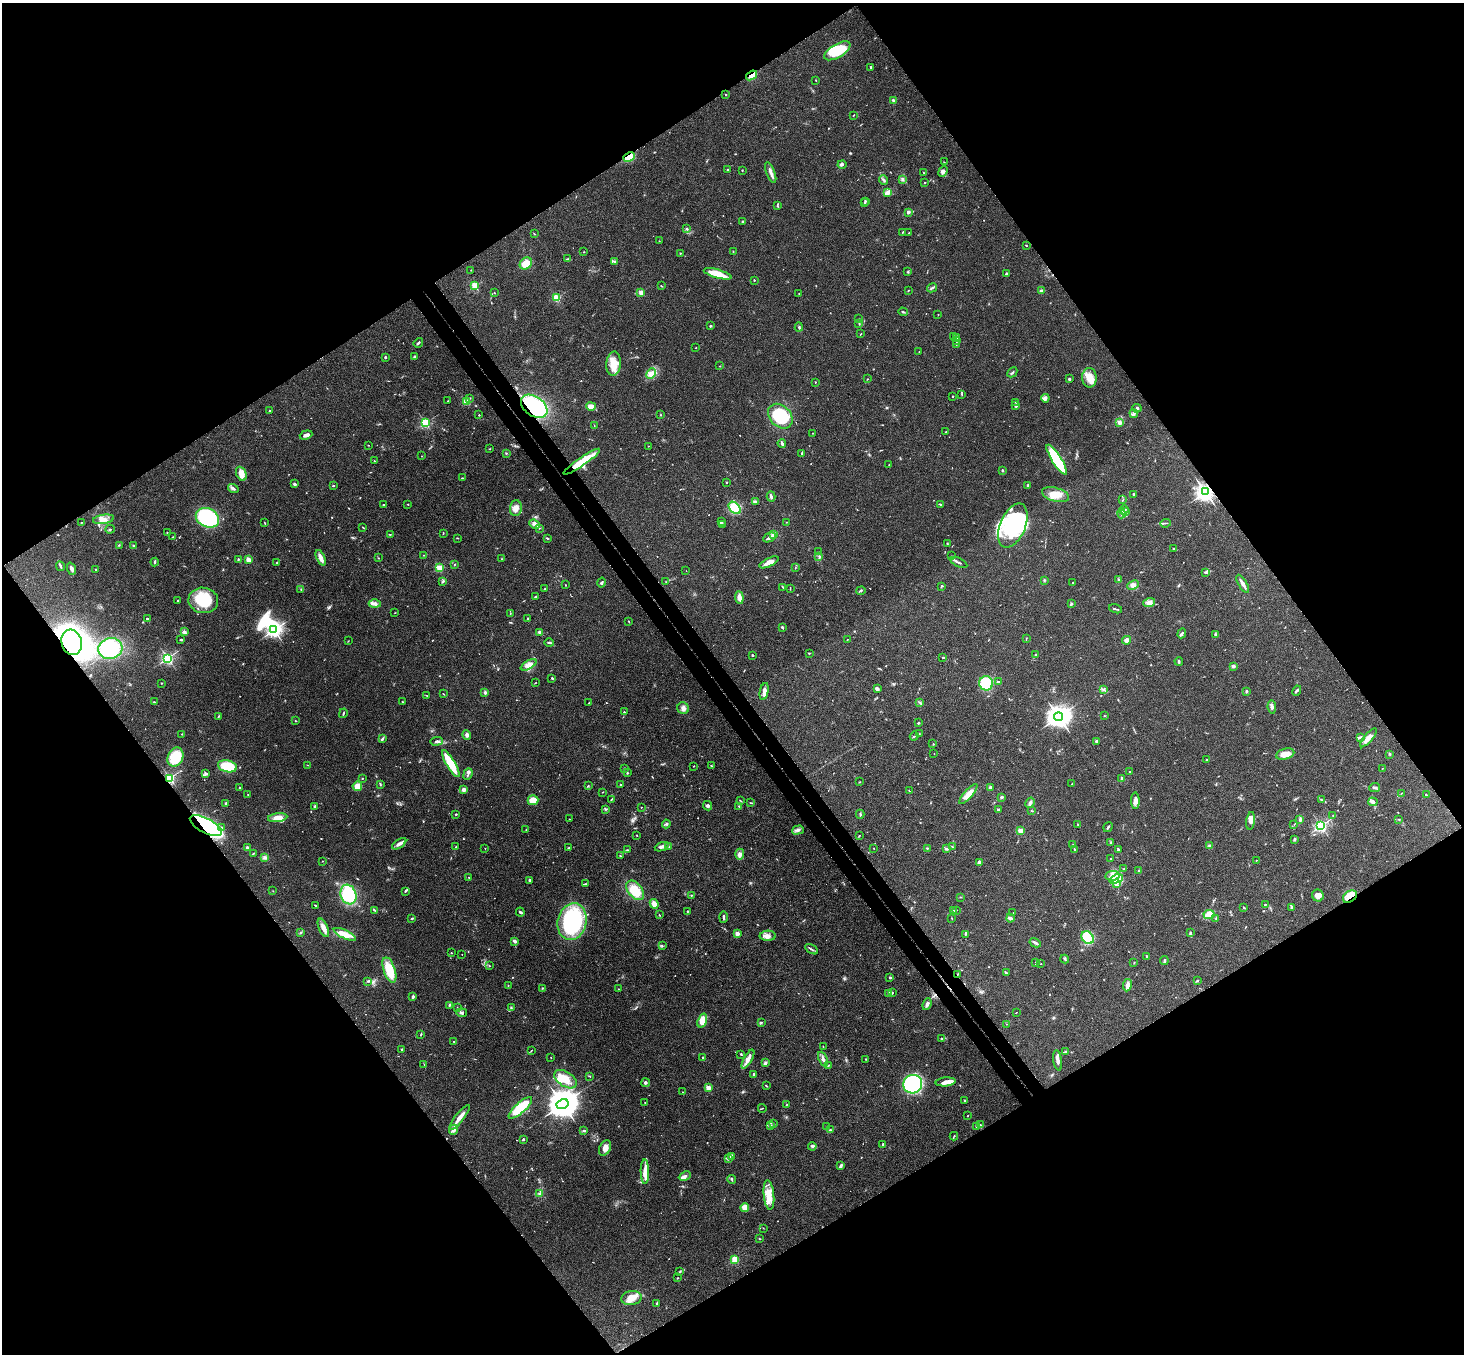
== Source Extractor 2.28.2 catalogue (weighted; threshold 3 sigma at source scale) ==
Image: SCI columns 53-5898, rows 331-5735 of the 5948 x 5929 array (HDU 1 of 3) = the unmasked area's bounding box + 8 px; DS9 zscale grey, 4 x 4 block average (1 PNG px = mean of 4 x 4 image px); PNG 1466 x 1356 px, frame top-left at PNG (2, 3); each listed source drawn as its Kron ellipse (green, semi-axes under 4 px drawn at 4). Shown black and unused: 50% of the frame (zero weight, under 3 of 4 exposures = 6% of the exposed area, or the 3 px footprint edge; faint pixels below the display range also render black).
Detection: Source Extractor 2.28.2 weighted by HDU 2 'WHT'. Background 0.167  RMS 0.0073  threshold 0.0327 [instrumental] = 3 sigma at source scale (4.5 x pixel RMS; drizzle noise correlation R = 1.50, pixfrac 1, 0.05/0.05 arcsec/px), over >= 5 px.
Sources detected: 796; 7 too faint to see at this stretch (4 x 4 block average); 9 inside a brighter object's white glare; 3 cosmic-ray / hot-pixel residue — neither listed nor drawn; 19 coinciding with a brighter row at this scale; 55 inside a brighter listed object's ellipse — not listed separately; of the other 703, all 500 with FLUX_AUTO >= 1.67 (the completeness limit of this list) listed and drawn (203 fainter detections not listed), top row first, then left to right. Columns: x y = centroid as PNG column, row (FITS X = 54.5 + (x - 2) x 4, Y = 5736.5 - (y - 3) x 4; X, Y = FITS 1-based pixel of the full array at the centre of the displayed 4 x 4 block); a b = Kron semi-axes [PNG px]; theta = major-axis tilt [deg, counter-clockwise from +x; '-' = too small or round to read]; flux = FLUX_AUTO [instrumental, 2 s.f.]
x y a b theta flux
837 51 15 6 30 170
871 67 3 2 - 9.1
752 75 6 3 37 34
816 80 2 2 - 2.1
726 95 2 2 - 7.5
893 100 3 2 - 9.3
853 115 3 2 - 3.4
629 157 6 4 27 71
944 162 2 2 - 2
842 165 4 3 - 7.6
727 170 2 2 - 3.8
742 170 2 2 - 1.9
943 171 6 4 69 14
771 172 11 3 -69 19
924 173 2 2 - 2
902 179 3 2 - 11
884 180 5 2 - 6.9
925 182 2 2 - 7.8
888 192 4 3 - 19
865 201 3 2 - 4.2
864 203 2 2 - 4.1
777 206 2 2 - 2.7
908 212 2 2 - 48
742 222 2 2 - 3.9
687 229 3 2 - 4.7
902 233 2 2 - 2
909 233 2 2 - 2.6
534 234 2 2 - 2
659 241 2 2 - 1.9
1027 246 2 2 - 2.1
733 251 2 2 - 2
584 252 2 2 - 5.2
680 253 2 2 - 3.2
567 259 4 2 - 5.1
614 262 2 2 - 4.2
526 263 7 5 40 66
471 270 2 2 - 2
908 272 3 2 - 4
717 274 14 4 -15 78
1006 274 3 2 - 4.9
754 280 2 2 - 7.3
475 285 2 2 - 300
661 286 2 2 - 2.7
932 288 5 2 - 7.5
908 290 2 2 - 1.8
1041 291 3 3 - 7.3
494 293 2 2 - 1.9
641 293 2 2 - 120
799 294 2 2 - 2.1
557 298 2 2 - 310
903 312 5 2 - 4.7
938 314 2 2 - 2
859 319 2 2 - 1.8
859 323 2 2 - 1.8
710 326 2 2 - 5
799 327 4 2 - 7.2
861 334 3 2 - 2.1
954 336 2 2 - 2
956 337 2 2 - 2.6
957 340 2 2 - 3.2
418 343 5 2 - 7.6
956 344 3 2 - 2.6
696 348 2 2 - 4.5
919 351 2 2 - 1.7
385 357 2 2 - 20
415 357 3 2 - 6.1
614 364 12 7 85 66
720 366 2 2 - 2.3
1012 372 6 2 44 6.8
651 374 5 4 - 19
1089 378 9 7 -88 47
868 379 2 2 - 1.9
1069 379 2 2 - 28
815 382 2 2 - 6.7
962 394 2 2 - 2.5
953 396 2 2 - 8.4
469 398 2 2 - 5.5
1045 398 4 4 - 17
448 401 2 2 - 2.1
466 402 2 2 - 160
1015 402 2 2 - 2
534 406 15 9 -36 350
591 406 5 3 - 41
1016 406 2 2 - 34
1137 408 4 3 - 8.7
269 411 2 2 - 4.6
1134 414 4 2 - 6.3
479 415 2 2 - 7.4
660 415 2 2 - 2
780 416 14 10 -46 290
1119 422 4 3 - 16
425 423 2 2 - 530
594 426 2 2 - 1.9
946 432 2 2 - 11
813 433 2 2 - 4.9
306 435 6 3 19 21
782 443 4 2 - 11
368 445 2 2 - 2.1
648 446 2 2 - 1.7
490 449 2 2 - 1.9
506 453 2 2 - 2.9
802 453 2 2 - 5.7
422 456 2 2 - 1.8
1057 460 17 5 -58 340
374 461 2 2 - 1.9
582 462 22 4 34 120
889 465 2 2 - 1.9
1003 470 2 2 - 8.4
241 474 7 5 -67 34
462 478 2 2 - 2.3
727 482 2 2 - 2.8
294 484 2 2 - 14
1028 485 2 2 - 8.3
333 486 2 2 - 12
233 488 5 3 - 9.8
1205 492 3 3 - 2600
1134 494 2 2 - 5.1
1056 495 14 6 -17 63
771 497 5 2 - 12
1122 500 2 2 - 2.1
755 502 3 2 - 5.1
408 504 2 2 - 3
940 504 4 2 - 5.2
383 505 2 2 - 2.6
516 508 8 6 86 29
735 508 7 5 -43 140
1124 510 5 2 - 5.5
1126 511 2 2 - 2.7
1121 514 4 2 - 7.5
207 518 12 9 -26 380
103 519 10 4 9 28
82 522 2 2 - 1.7
264 522 2 2 - 1.9
722 522 3 2 - 2.9
787 522 2 2 - 1.7
1166 523 5 2 - 4.4
534 524 5 4 - 18
723 524 2 2 - 2.6
1013 525 23 12 67 240
363 527 3 2 - 3.4
539 528 2 2 - 2.1
110 529 4 2 - 4.4
167 533 2 2 - 2.3
443 533 3 2 - 2.5
390 534 2 2 - 3.2
774 535 2 2 - 160
173 537 3 2 - 2.9
770 537 7 3 26 14
458 538 2 2 - 2
547 538 4 2 - 4.9
947 544 2 2 - 2
119 545 3 2 - 3.4
134 546 3 2 - 5.1
1173 549 2 2 - 2.2
818 551 3 2 - 2.3
424 555 3 2 - 2.6
819 556 3 2 - 3.8
951 556 2 2 - 1.7
321 558 8 3 -67 30
379 558 2 2 - 1.8
238 559 3 2 - 3.8
248 559 4 3 - 22
501 559 2 2 - 1.8
155 562 4 2 - 5.9
769 562 10 3 26 38
277 563 3 2 - 4.2
959 563 9 2 -26 9.5
455 564 2 2 - 2.2
60 566 5 2 - 6.4
440 568 2 2 - 130
795 568 2 2 - 1.9
72 569 6 3 -68 15
95 570 2 2 - 7.5
686 571 2 2 - 1.8
1206 573 2 2 - 2.9
1118 579 3 2 - 4
1044 580 3 2 - 4.1
442 582 3 2 - 4.9
601 582 5 3 - 7.4
666 582 2 2 - 1.8
1073 583 2 2 - 3.2
1243 584 10 2 -60 25
565 585 2 2 - 2.1
1133 585 6 4 25 15
783 587 3 2 - 3.2
941 587 4 2 - 3.7
301 589 2 2 - 2
545 589 2 2 - 3
790 589 2 2 - 2.5
861 591 5 2 - 6.1
535 597 2 2 - 3.5
739 597 6 4 -84 25
177 600 2 2 - 11
203 600 15 12 -9 170
1149 602 6 4 19 17
375 604 6 3 0 12
1071 604 3 2 - 4.8
1115 609 7 2 -15 5.7
395 613 2 2 - 1.7
510 613 2 2 - 2.6
528 618 2 2 - 4.3
147 619 2 2 - 19
629 622 3 2 - 2.7
782 627 3 2 - 5.2
274 630 2 2 - 1600
185 632 4 3 - 7.3
539 632 4 3 - 7.9
1182 633 5 2 - 5.8
1216 635 2 2 - 3.8
1026 638 2 2 - 2.9
181 640 2 2 - 5.7
847 640 2 2 - 1.7
1127 640 4 3 - 21
348 641 3 2 - 1.9
72 642 13 10 -75 1200
549 643 4 2 - 8.3
110 649 12 10 15 250
809 653 2 2 - 3.5
752 655 2 2 - 17
1035 655 2 2 - 3.4
943 657 3 2 - 4.1
167 658 2 2 - 940
1179 661 4 2 - 6
529 665 9 4 29 25
1234 666 3 3 - 6.4
552 678 2 2 - 4.7
536 682 2 2 - 1.9
998 682 3 2 - 4.8
162 683 2 2 - 3.1
986 683 7 7 - 200
877 689 4 3 - 15
1103 690 4 2 - 4.7
1246 691 3 2 - 6.8
1297 691 5 2 - 7.1
485 692 3 3 - 6.5
764 692 9 3 78 19
443 694 2 2 - 1.8
427 695 3 2 - 2.2
154 702 2 2 - 2.2
403 702 2 2 - 4.2
589 703 2 2 - 2.4
920 703 2 2 - 1.9
1272 707 7 3 -82 13
683 708 6 5 - 16
624 712 3 2 - 3
343 713 5 2 - 4.9
218 716 3 2 - 3.4
1104 716 2 2 - 2.8
1058 717 4 3 - 4900
295 721 2 2 - 3
919 723 2 2 - 4.9
919 733 2 2 - 2.8
182 734 2 2 - 5.6
467 735 5 4 - 11
914 736 4 2 - 4.6
1361 737 3 2 - 5.8
382 738 3 2 - 4.8
1368 738 12 4 49 33
437 741 6 2 2 9.6
1096 741 2 2 - 21
933 744 2 2 - 2.6
934 753 2 2 - 2
1285 754 9 5 16 38
1390 754 3 2 - 3.7
175 757 10 7 66 160
1207 760 3 2 - 4.5
451 764 15 4 -59 170
307 765 2 2 - 2.2
227 766 10 5 -13 140
693 766 2 2 - 1.9
711 766 3 2 - 2.5
624 768 2 2 - 16
1382 769 2 2 - 1.7
1130 772 2 2 - 3.7
627 773 2 2 - 4.3
205 774 3 2 - 5.4
468 774 6 2 70 7.7
170 778 2 2 - 760
362 778 2 2 - 2.3
1122 778 3 2 - 13
859 782 2 2 - 2.5
380 784 3 2 - 3.7
1072 784 2 2 - 3.7
588 785 2 2 - 3.8
621 785 2 2 - 5.8
357 786 5 4 - 36
1375 787 5 2 - 6.4
240 788 2 2 - 4.5
990 788 4 3 - 9.8
464 790 3 2 - 20
909 790 2 2 - 2.9
603 792 2 2 - 1.7
1401 793 2 2 - 1.8
968 794 13 4 49 51
248 795 2 2 - 2.5
1426 795 2 2 - 5.1
1002 797 2 2 - 45
611 799 4 2 - 3.2
533 800 5 5 - 62
1321 800 2 2 - 2.3
741 801 4 2 - 2.7
1135 801 8 3 -87 21
1373 802 5 3 - 13
226 803 4 2 - 4.4
751 803 3 2 - 2.9
1030 803 6 3 58 12
314 806 2 2 - 4.9
708 806 5 3 - 9.7
739 806 2 2 - 2.6
641 807 2 2 - 5.4
606 809 4 2 - 5.7
999 809 3 2 - 4
1031 811 2 2 - 3
456 814 2 2 - 4.7
860 814 4 2 - 6.9
1333 815 2 2 - 1.8
278 818 10 4 8 39
569 819 2 2 - 2.9
1399 819 2 2 - 2.3
1300 820 3 2 - 5
1251 821 9 3 82 18
666 824 4 2 - 6.2
1078 824 3 2 - 2.4
1294 825 2 2 - 1.8
206 826 18 7 -29 650
1321 826 2 2 - 970
1108 827 5 2 - 6.4
222 828 2 2 - 5.7
526 830 2 2 - 1.7
798 830 6 3 15 11
1021 831 2 2 - 160
637 835 2 2 - 2.6
859 836 3 2 - 3
1295 839 3 2 - 6.5
1111 843 3 2 - 3.1
399 844 8 3 34 22
1073 845 3 2 - 2.1
668 846 3 2 - 2.5
1210 846 3 2 - 6.7
456 847 2 2 - 3.3
662 847 7 3 22 13
952 847 3 2 - 2.8
247 848 2 2 - 21
485 848 2 2 - 4.2
569 848 4 2 - 5
874 848 2 2 - 1.7
927 848 3 2 - 3.6
946 849 4 3 - 7.4
1075 849 2 2 - 2.7
628 850 2 2 - 2.4
1118 850 4 2 - 7
254 853 4 2 - 3.3
740 854 5 4 - 18
620 856 3 2 - 2.3
264 857 4 3 - 7.7
1111 858 2 2 - 2.2
1256 860 2 2 - 3
322 861 2 2 - 2.2
980 862 4 3 - 7.9
1124 869 2 2 - 2.1
1139 871 2 2 - 5.7
1112 876 7 4 9 26
468 877 2 2 - 2.3
1116 879 7 4 21 29
530 880 3 2 - 6.9
585 884 2 2 - 2.8
1116 884 4 3 - 8
635 890 11 7 -52 99
273 891 2 2 - 1.9
405 891 4 2 - 4.2
348 894 10 7 -70 280
691 895 3 2 - 2.7
1318 895 6 5 - 28
960 897 3 2 - 2.8
1350 897 8 5 35 40
654 904 5 4 - 35
315 905 3 2 - 4.8
1265 905 2 2 - 3.9
1292 907 4 3 - 9.5
1244 908 2 2 - 5.2
375 910 4 2 - 3.8
953 910 2 2 - 4
956 910 2 2 - 2
520 912 4 2 - 8.5
687 912 3 2 - 2.7
1013 913 2 2 - 3.7
1209 914 5 4 - 61
659 915 2 2 - 4.6
723 917 5 2 - 7.3
1010 918 4 2 - 17
1216 918 3 2 - 1.8
411 919 2 2 - 5.7
952 919 2 2 - 1.7
572 922 19 14 78 510
323 928 10 4 -67 27
301 932 2 2 - 4.2
1190 932 3 2 - 3.1
345 934 12 4 -26 55
737 934 2 2 - 100
965 934 4 2 - 6.8
768 936 8 5 2 25
1088 938 7 5 -51 160
515 941 4 3 - 11
1035 943 6 2 -30 12
662 946 2 2 - 1.8
811 949 7 2 -30 7.6
451 953 2 2 - 1.8
462 954 2 2 - 2.1
1146 956 2 2 - 7.5
1065 959 4 2 - 5.1
1164 960 4 2 - 7.6
1035 963 3 2 - 3
1134 963 2 2 - 2.6
1041 964 2 2 - 1.8
489 966 3 2 - 2.5
389 970 13 6 -71 140
1006 973 3 2 - 4.8
958 974 2 2 - 2.3
890 978 2 2 - 17
368 981 3 2 - 4
1197 981 3 2 - 4.2
508 985 2 2 - 1.7
1127 985 6 3 80 22
543 988 3 2 - 4.1
618 989 2 2 - 2.2
888 993 3 2 - 4
892 993 3 2 - 2.7
413 997 3 2 - 8.1
927 1004 6 3 69 14
449 1005 3 2 - 4.4
511 1007 3 2 - 3.6
457 1008 3 2 - 2.4
1016 1012 2 2 - 2.1
462 1013 5 2 - 8.1
702 1021 7 4 71 66
761 1023 3 2 - 3.6
1007 1024 2 2 - 1.7
421 1034 3 2 - 3.6
941 1038 2 2 - 2.9
454 1042 2 2 - 3.5
823 1046 2 2 - 2.3
401 1049 3 2 - 3.3
531 1050 3 2 - 2.1
1066 1051 3 2 - 5.2
741 1054 2 2 - 4.9
702 1057 2 2 - 4.2
551 1058 2 2 - 1.7
748 1059 10 3 61 28
823 1059 8 3 -67 14
866 1059 2 2 - 6.4
1058 1060 10 3 -81 18
765 1063 4 3 - 7.7
424 1065 3 2 - 1.8
828 1065 3 2 - 2.9
754 1075 3 2 - 9
590 1076 4 2 - 2.8
566 1079 12 7 -33 55
945 1082 10 4 4 22
646 1083 4 3 - 8.6
913 1084 9 9 - 620
766 1086 4 2 - 2.8
708 1088 2 2 - 140
683 1092 3 2 - 1.9
965 1100 2 2 - 2.6
645 1103 2 2 - 3.7
562 1104 6 5 - 10000
787 1105 3 2 - 1.8
520 1108 15 5 42 170
762 1108 4 2 - 2.6
967 1116 2 2 - 2.3
460 1117 15 3 52 39
773 1123 2 2 - 2.1
770 1125 3 2 - 2.7
980 1125 3 2 - 2.9
827 1127 2 2 - 2.2
977 1127 3 2 - 2.7
830 1129 3 2 - 3.2
454 1130 5 2 - 31
584 1131 4 2 - 3.9
954 1136 4 2 - 3.4
523 1139 2 2 - 7.1
883 1144 2 2 - 26
812 1146 4 3 - 8.7
605 1148 8 5 64 31
731 1156 3 2 - 12
728 1159 2 2 - 5.4
841 1166 3 2 - 9.8
645 1172 12 3 -89 43
685 1176 6 2 25 9.9
732 1180 4 2 - 5.5
540 1194 4 3 - 10
769 1195 15 5 -84 59
745 1207 4 4 - 37
763 1228 2 2 - 2
759 1239 3 2 - 3
735 1259 2 2 - 280
680 1271 3 2 - 4.4
677 1278 3 2 - 2.2
631 1298 10 7 8 49
656 1303 4 2 - 4.6
Overlapping masked pixels (flux is a lower limit): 10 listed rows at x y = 752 75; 629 157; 534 406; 582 462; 1205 492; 72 642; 170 778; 206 826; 1350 897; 958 974
Diffuse or blended objects may show on this block-average render without a row.